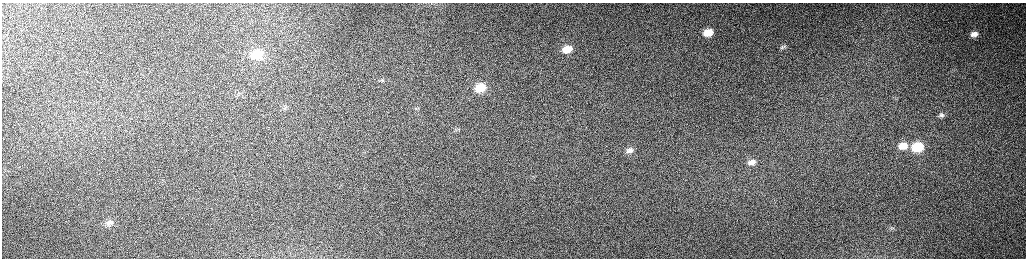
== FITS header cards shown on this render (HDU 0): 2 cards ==
NAXIS1  =                 2048 /fastest changing axis
NAXIS2  =                  512 /next to fastest changing axis

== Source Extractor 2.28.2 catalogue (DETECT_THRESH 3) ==
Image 2048 x 512 px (HDU 0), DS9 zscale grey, zoomed out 1/2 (1 PNG px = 2 x 2 image px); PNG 1028 x 260 px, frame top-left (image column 1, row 511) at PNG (2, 3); no overlay
Background 158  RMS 1.5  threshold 4.62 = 3 sigma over >= 5 px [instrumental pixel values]
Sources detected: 15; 1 cannot appear on this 1/2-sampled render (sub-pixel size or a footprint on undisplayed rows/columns) and is not listed; the other 14 listed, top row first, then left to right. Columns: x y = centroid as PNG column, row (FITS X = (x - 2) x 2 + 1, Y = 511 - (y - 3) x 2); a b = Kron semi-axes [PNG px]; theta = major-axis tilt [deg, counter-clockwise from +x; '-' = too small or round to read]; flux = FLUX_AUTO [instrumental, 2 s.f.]
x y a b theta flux
708 33 7 5 15 4700
974 34 10 6 14 2100
783 47 7 5 19 720
567 49 9 6 15 4100
257 54 15 11 7 6600
480 88 12 9 14 7300
285 108 6 4 21 630
941 115 8 5 9 770
458 129 6 2 -21 380
903 146 13 9 10 5400
917 147 11 8 11 13000
630 150 7 4 2 1300
752 162 7 4 17 1500
109 223 13 7 13 2100
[1 sub-pixel or undisplayed-footprint detection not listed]